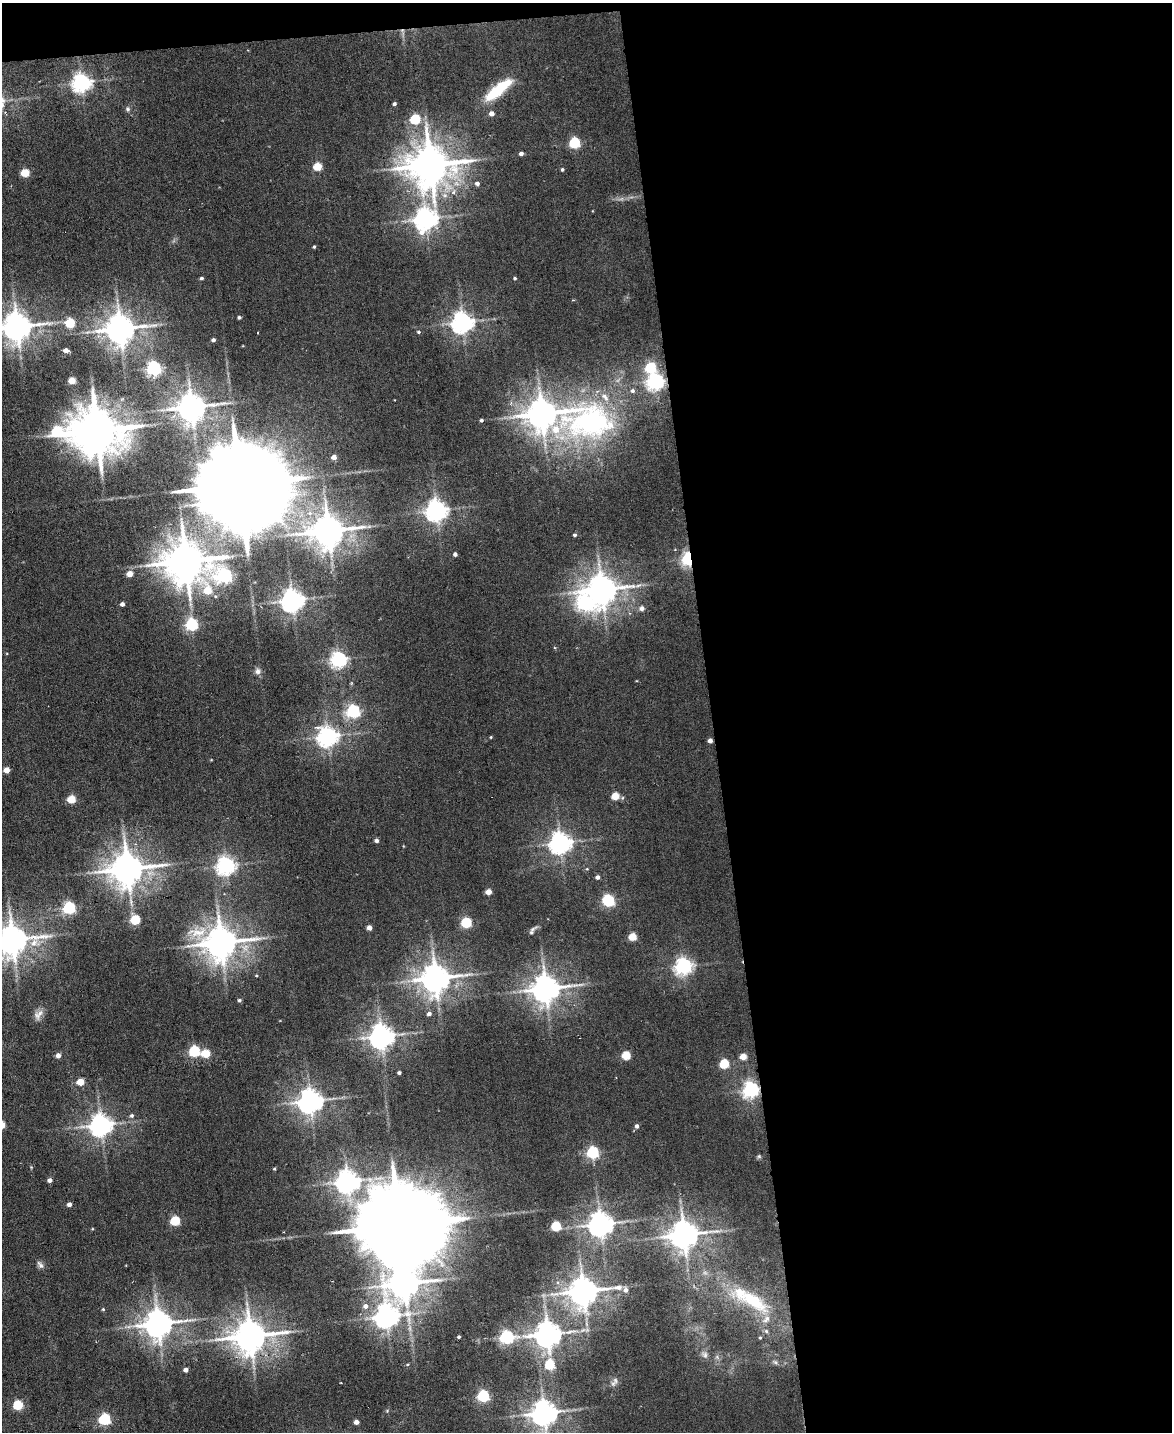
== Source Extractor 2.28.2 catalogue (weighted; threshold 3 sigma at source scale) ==
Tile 4 of 4 x 3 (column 4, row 1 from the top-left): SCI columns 3512-4681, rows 3098-4527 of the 4681 x 4658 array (HDU 1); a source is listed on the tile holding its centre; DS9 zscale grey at full resolution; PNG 1174 x 1434 px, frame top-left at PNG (2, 3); no overlay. Shown black and unused: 41% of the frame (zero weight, under 3 of 6 exposures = <1% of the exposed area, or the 3 px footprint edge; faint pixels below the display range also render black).
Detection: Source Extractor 2.28.2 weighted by HDU 2 'WHT'; one run over the whole footprint, this tile lists its part. Background 0.00663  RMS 0.0082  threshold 0.0334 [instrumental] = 3 sigma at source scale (4.09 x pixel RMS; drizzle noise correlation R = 1.36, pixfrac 0.8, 0.05/0.05 arcsec/px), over >= 5 px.
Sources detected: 138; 1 inside a brighter object's white glare — not listed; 5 inside a brighter listed object's ellipse — not listed separately; the other 132 listed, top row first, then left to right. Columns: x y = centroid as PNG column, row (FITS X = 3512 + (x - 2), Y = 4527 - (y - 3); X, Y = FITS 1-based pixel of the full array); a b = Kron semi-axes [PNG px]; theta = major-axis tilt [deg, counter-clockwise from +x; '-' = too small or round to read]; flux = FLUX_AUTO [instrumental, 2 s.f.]
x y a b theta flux
81 82 7 6 - 380
498 90 34 10 39 33
394 104 4 3 - 1.7
128 109 7 5 -23 1.6
491 113 4 4 - 4.8
415 119 5 5 - 58
574 143 5 5 - 83
521 154 4 3 - 2.5
430 165 13 12 - 2600
317 167 5 5 - 28
562 169 4 4 - 1.2
25 173 5 5 - 29
477 184 5 5 - 2.4
426 219 8 7 - 620
314 247 4 3 - 0.89
202 278 4 4 - 1.5
515 278 4 4 - 1.1
239 317 4 4 - 1.5
463 322 7 7 - 540
70 323 5 5 - 50
17 327 9 8 - 1200
120 329 9 8 - 1300
418 332 5 4 - 1.1
213 340 4 3 - 2
66 350 5 4 - 4.9
650 367 6 5 - 55
154 368 6 5 - 200
72 381 5 4 - 17
656 381 6 6 - 320
191 407 9 8 - 1200
542 414 10 8 9 1500
591 422 117 53 4 220
56 431 12 8 -5 60
97 431 14 13 - 3700
334 457 4 4 - 5.4
240 485 28 15 3 18000
437 510 7 7 - 540
328 531 10 9 - 1700
575 535 4 4 - 1.3
455 554 4 4 - 2.3
688 559 5 4 - 190
186 561 15 12 -43 2800
130 574 5 4 - 10
225 576 13 8 39 180
638 585 9 4 10 2.3
602 589 9 8 - 1400
292 600 7 7 - 640
584 603 10 7 -42 190
122 604 4 4 - 2.9
642 608 5 5 - 3.8
192 625 5 5 - 130
339 659 6 6 - 260
258 671 8 7 - 2.9
353 711 6 5 - 170
328 736 7 6 - 480
491 737 3 3 - 0.7
710 741 4 4 - 3.9
7 770 4 4 - 10
615 796 5 4 - 22
71 799 5 4 - 26
376 841 4 4 - 2.6
560 843 7 7 - 560
226 866 7 6 - 380
128 869 10 9 - 1800
597 877 4 4 - 2.5
488 892 4 4 - 8.5
608 901 6 5 - 110
69 908 5 5 - 130
135 920 5 5 - 44
466 923 5 5 - 68
369 928 4 4 - 5.5
532 930 13 5 56 2.1
198 933 28 17 5 19
632 937 5 4 - 23
13 940 10 8 7 1400
221 943 10 9 - 1700
683 966 6 6 - 300
256 975 5 3 - 0.74
436 978 9 8 - 1300
546 989 9 8 - 1100
239 1000 4 4 - 1.6
38 1014 15 9 52 4.5
429 1014 5 4 - 2.8
382 1036 7 7 - 770
194 1051 5 5 - 81
206 1053 5 5 - 29
58 1055 5 4 - 4.3
626 1055 5 5 - 37
743 1056 5 4 - 13
724 1064 5 5 - 46
399 1073 4 3 - 1.7
80 1082 5 4 - 19
751 1089 6 6 - 290
310 1101 7 7 - 790
132 1116 6 5 - 1.8
101 1125 7 7 - 610
637 1126 5 4 - 2.4
592 1152 5 5 - 110
759 1156 6 5 - 1.2
274 1169 4 3 - 0.75
50 1180 4 4 - 3.7
348 1181 7 7 - 660
69 1204 4 4 - 3.7
175 1221 5 5 - 47
601 1224 7 7 - 810
400 1225 27 19 1 17000
556 1226 5 5 - 48
684 1235 8 8 - 1200
40 1265 12 6 -53 2.8
404 1284 10 10 - 1400
626 1290 6 6 - 3.3
583 1291 10 8 8 1300
752 1300 58 20 -30 50
365 1306 6 6 - 3.8
103 1309 4 4 - 0.83
386 1316 10 9 - 700
158 1324 9 8 - 1200
766 1331 5 5 - 1.3
548 1334 8 7 - 990
250 1336 10 9 - 1700
459 1337 3 3 - 1.2
506 1337 6 5 - 160
760 1338 4 3 - 0.81
705 1355 10 8 -67 3
549 1365 5 5 - 49
186 1370 4 4 - 4.3
613 1383 10 6 37 2.3
483 1396 5 5 - 100
18 1405 5 5 - 55
544 1413 8 7 - 910
104 1419 6 5 - 95
356 1422 4 4 - 4.7
Overlapping masked pixels (flux is a lower limit): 2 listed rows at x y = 688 559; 751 1089
Isophote crosses this tile's border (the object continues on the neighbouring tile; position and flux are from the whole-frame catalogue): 3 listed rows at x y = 17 327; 13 940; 544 1413